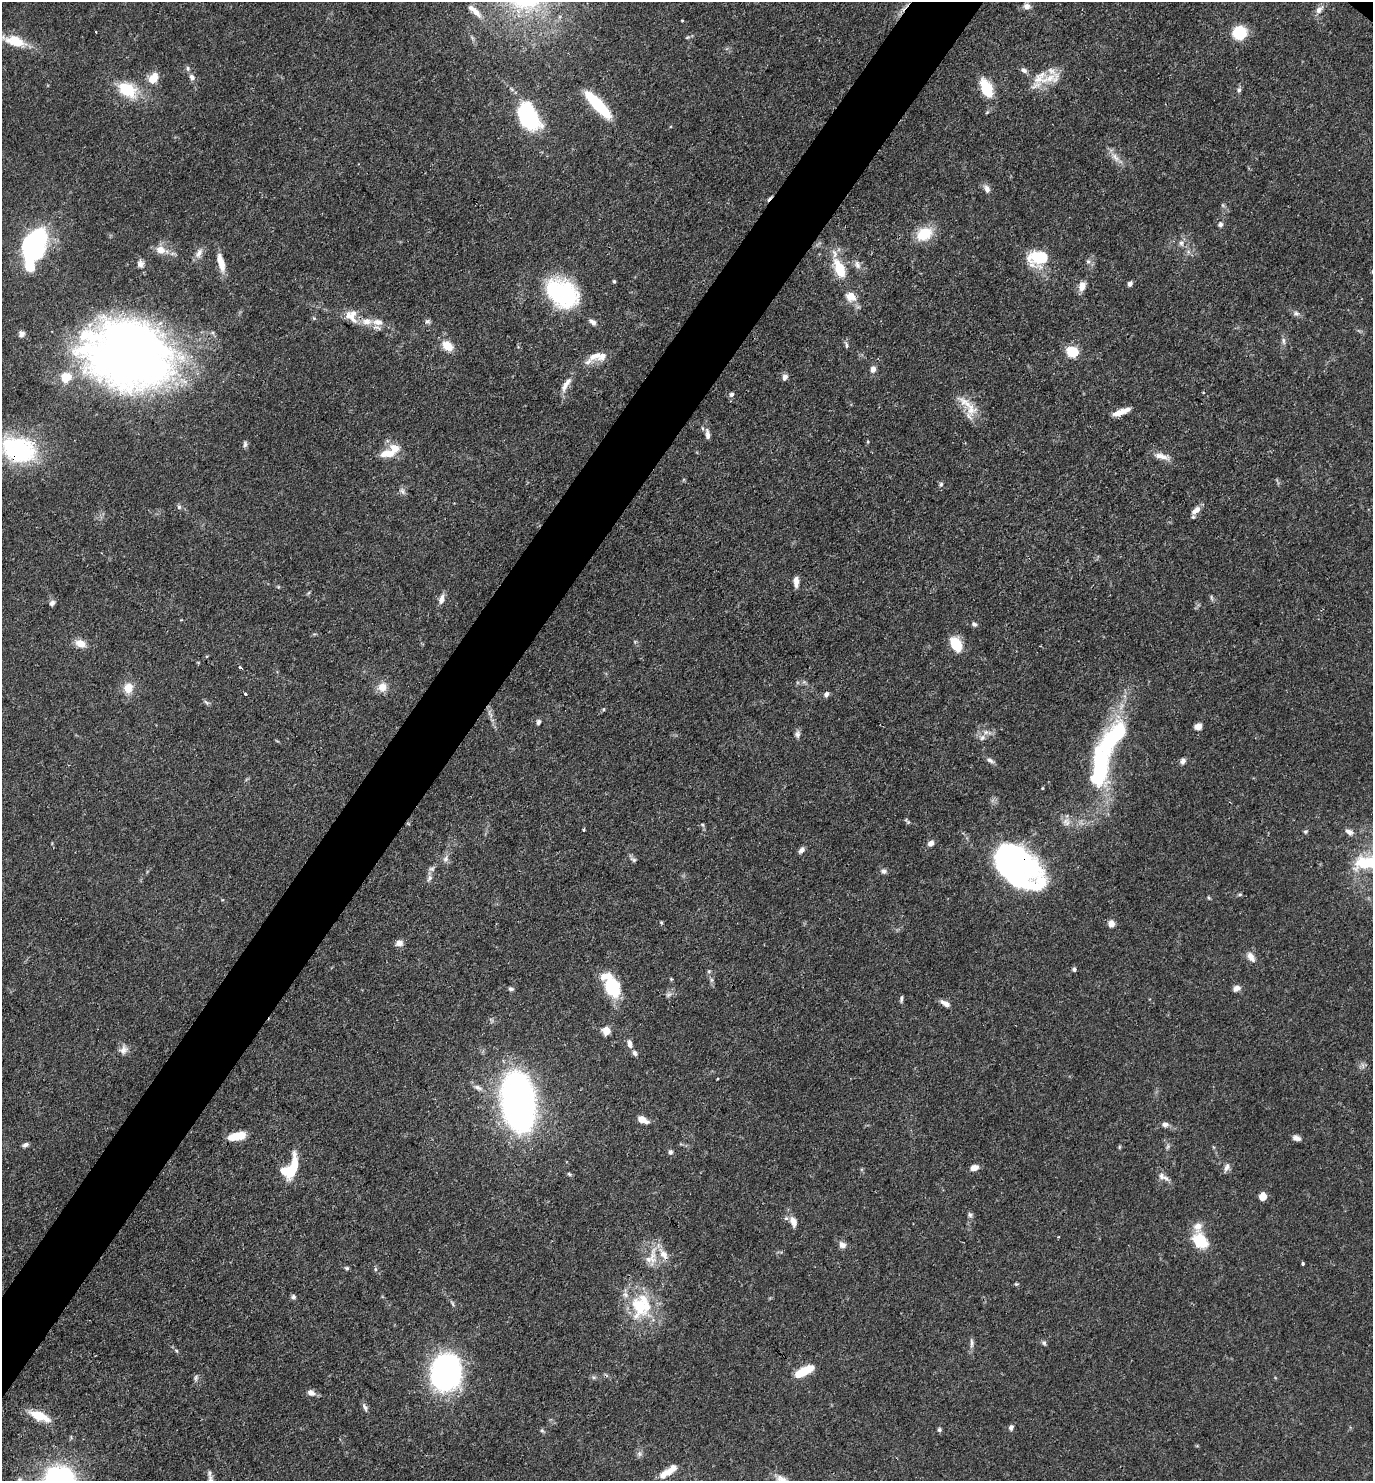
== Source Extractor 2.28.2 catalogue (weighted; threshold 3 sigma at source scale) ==
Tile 7 of 4 x 4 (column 3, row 2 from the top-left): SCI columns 3033-4403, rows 2961-4439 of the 5924 x 5919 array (HDU 1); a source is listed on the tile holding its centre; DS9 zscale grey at full resolution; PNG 1375 x 1483 px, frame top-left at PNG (2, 2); no overlay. Shown black and unused: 5% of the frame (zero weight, under 3 of 4 exposures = <1% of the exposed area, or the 3 px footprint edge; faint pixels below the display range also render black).
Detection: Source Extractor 2.28.2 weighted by HDU 2 'WHT'; one run over the whole footprint, this tile lists its part. Background 0.0878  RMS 0.0038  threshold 0.017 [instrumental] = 3 sigma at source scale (4.5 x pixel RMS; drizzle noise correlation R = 1.50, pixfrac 1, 0.05/0.05 arcsec/px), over >= 5 px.
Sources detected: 180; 5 inside a brighter object's white glare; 1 cosmic-ray / hot-pixel residue — not listed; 15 inside a brighter listed object's ellipse — not listed separately; the other 159 listed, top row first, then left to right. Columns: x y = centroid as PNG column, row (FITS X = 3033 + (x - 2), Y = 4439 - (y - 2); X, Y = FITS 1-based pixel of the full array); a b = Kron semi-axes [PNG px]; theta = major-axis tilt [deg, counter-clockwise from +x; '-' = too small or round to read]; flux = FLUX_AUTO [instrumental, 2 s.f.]
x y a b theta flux
1027 6 8 7 - 2
1319 10 12 7 48 2.2
476 12 17 7 -49 3.1
1239 33 11 10 - 18
15 41 31 14 -16 9.9
188 68 7 6 - 0.88
1024 70 9 6 -26 1.3
192 77 8 6 -51 1.5
153 78 14 10 56 5.3
1050 78 34 13 11 8.6
987 88 16 9 -65 15
127 90 26 17 -35 14
1239 90 7 6 - 1
598 105 34 10 -47 22
528 116 35 20 -61 33
1115 157 17 7 -52 2.9
987 189 11 7 -65 2
1223 205 6 4 -89 0.59
1220 224 6 5 - 0.96
924 234 19 14 26 11
1181 243 9 6 -80 1.4
31 247 16 10 -61 62
160 250 12 10 -14 4.1
199 253 15 8 60 2.4
1039 257 18 11 -4 21
1088 262 6 6 - 0.93
221 263 23 7 -75 5.3
140 264 10 9 - 1.8
857 265 12 8 -71 2
839 269 24 11 -68 11
614 281 5 4 - 0.56
1130 284 6 5 - 1.2
1082 286 10 7 76 3.6
562 293 24 17 -27 65
851 296 12 10 -33 4.5
1296 313 10 5 -13 1.2
351 316 19 15 -57 5.3
314 318 5 5 - 0.47
428 321 8 6 15 0.88
378 322 15 9 -11 3.5
593 322 11 6 -39 1.6
21 334 8 8 - 1.3
1283 341 10 5 -85 1.2
846 345 11 4 -71 0.88
447 346 11 8 -38 6.1
1072 352 5 5 - 41
129 354 82 61 -14 320
595 356 21 9 22 4.6
873 369 8 7 - 1.8
785 377 7 5 75 1.8
566 384 24 7 58 3.4
731 394 6 5 - 1.1
968 406 40 12 -45 7.7
1122 412 19 5 20 4.6
707 434 14 5 -82 1.8
245 444 9 5 82 0.95
19 450 38 27 -18 47
387 454 20 9 4 5.6
1161 456 19 7 -14 3.4
941 484 5 5 - 0.71
402 491 9 6 -51 1.2
179 507 6 6 - 0.81
1196 510 14 7 40 2.8
796 582 11 6 90 2.7
1211 597 8 3 -71 0.62
441 599 13 6 75 2.2
52 603 7 6 - 1.2
974 624 7 5 -36 0.95
80 643 13 9 -21 4
956 645 14 9 -61 12
240 667 4 3 - 0.71
382 687 11 11 - 4.1
128 688 14 12 86 4.9
245 694 3 2 - 0.67
826 694 7 5 61 1.3
206 702 9 4 -30 0.75
604 709 5 3 - 0.41
490 714 17 3 -63 1.6
538 722 7 5 74 0.89
1198 726 8 7 - 2.2
797 734 10 7 79 1.3
1115 736 46 22 51 32
982 738 9 7 45 1.8
990 761 11 5 -25 1.3
1183 761 7 6 - 1.4
1100 768 44 16 83 53
1042 788 5 3 - 0.35
1066 822 12 9 -49 2.6
702 825 6 4 -31 0.57
584 829 3 3 - 0.5
1305 832 5 5 - 0.63
1349 832 11 6 -33 1.9
931 843 7 6 - 2
801 850 8 6 35 1.5
445 859 8 7 - 1.5
634 860 7 6 - 0.84
1367 863 37 19 5 18
1016 864 56 28 -43 120
432 869 8 6 -3 1.1
884 871 8 7 - 1.2
429 878 9 6 55 1.3
1240 894 6 4 17 0.58
1209 898 6 3 -70 0.43
1111 924 8 7 - 2.5
399 943 8 7 - 2.3
1251 957 14 8 -60 2.6
1074 969 5 5 - 0.83
709 971 6 4 45 0.53
711 980 7 4 72 0.73
612 988 24 14 -61 20
1237 988 9 7 26 1.9
511 989 6 5 - 0.81
668 995 9 5 29 1.1
901 999 8 4 83 0.81
945 1003 12 6 -30 2.4
606 1031 9 8 - 3.8
629 1044 12 6 -78 1.9
123 1050 12 11 - 2.5
1363 1065 9 3 -69 0.75
478 1088 14 6 -22 2
518 1102 37 20 -83 250
643 1120 13 7 -26 3.3
1165 1124 8 6 -1 1.6
237 1136 20 8 11 6.2
1296 1138 9 6 -21 1.8
25 1145 8 5 28 1.1
1119 1147 6 4 89 0.43
1168 1147 8 3 71 0.74
670 1152 7 6 - 0.96
1227 1167 14 7 66 1.7
974 1168 10 6 17 2.3
291 1170 18 10 71 16
569 1174 7 4 -44 0.58
1162 1176 11 9 -57 2.2
1263 1197 6 6 - 5.1
970 1215 7 6 - 0.91
793 1221 13 8 -70 3.3
1200 1241 23 16 -50 11
842 1245 9 7 -38 2
663 1254 18 9 -55 4.5
652 1258 33 10 83 6.4
1303 1264 3 3 - 0.82
347 1268 7 4 -26 0.58
375 1269 5 5 - 0.63
1016 1284 5 4 - 0.49
293 1297 6 6 - 0.9
639 1306 37 24 -83 22
972 1343 14 5 89 1.4
1044 1343 6 6 - 0.73
446 1372 27 23 82 100
800 1373 16 7 28 12
196 1378 10 5 79 1
311 1393 10 7 -25 2
365 1407 13 5 -63 1.2
39 1416 26 10 -22 9.2
1011 1427 7 5 70 1.2
939 1430 6 5 - 0.76
542 1431 6 4 -19 0.56
668 1472 13 9 35 2.8
Overlapping masked pixels (flux is a lower limit): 2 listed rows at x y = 19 450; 1016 864
Isophote crosses this tile's border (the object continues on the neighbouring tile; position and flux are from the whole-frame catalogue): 1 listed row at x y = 1367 863